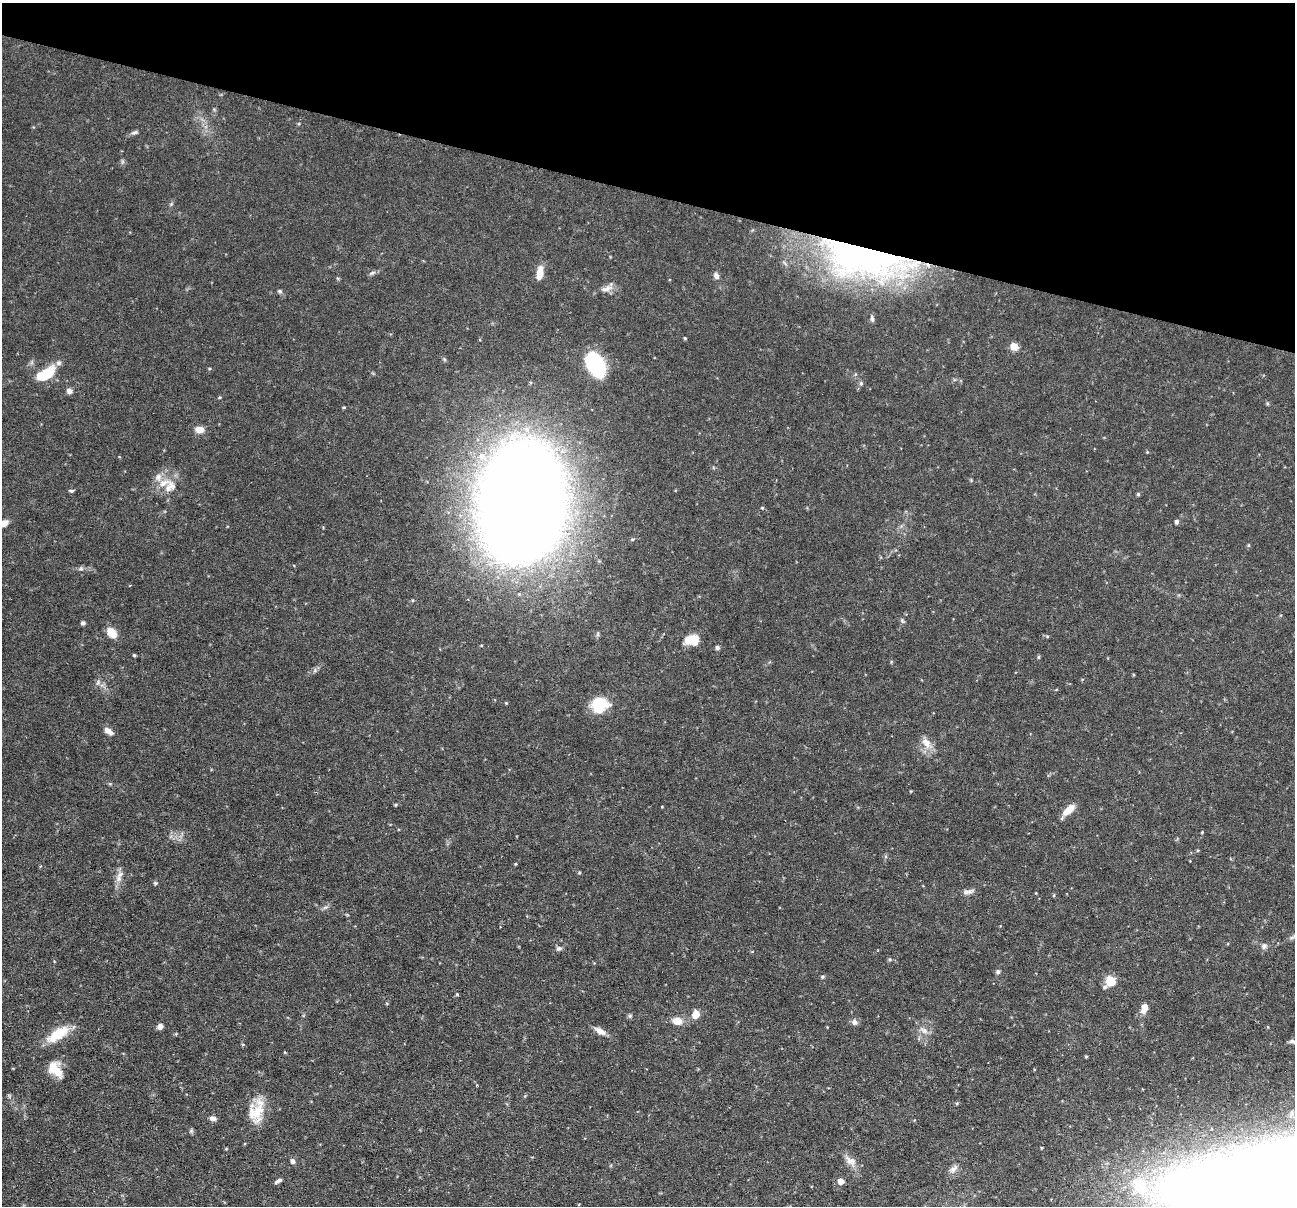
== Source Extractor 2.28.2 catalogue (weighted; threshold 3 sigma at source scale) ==
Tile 2 of 4 x 4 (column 2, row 1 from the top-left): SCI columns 1294-2586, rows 3861-5064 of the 5173 x 5188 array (HDU 1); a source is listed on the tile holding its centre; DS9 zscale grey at full resolution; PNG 1297 x 1208 px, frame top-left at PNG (2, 3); no overlay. Shown black and unused: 16% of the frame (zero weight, under 3 of 6 exposures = <1% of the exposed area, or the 3 px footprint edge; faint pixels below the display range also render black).
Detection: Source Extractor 2.28.2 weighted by HDU 2 'WHT'; one run over the whole footprint, this tile lists its part. Background 0.0644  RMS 0.0042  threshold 0.0171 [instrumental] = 3 sigma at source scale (4.09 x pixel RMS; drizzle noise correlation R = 1.36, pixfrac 0.8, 0.05/0.05 arcsec/px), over >= 5 px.
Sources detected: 78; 1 inside a brighter object's white glare — not listed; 5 inside a brighter listed object's ellipse — not listed separately; the other 72 listed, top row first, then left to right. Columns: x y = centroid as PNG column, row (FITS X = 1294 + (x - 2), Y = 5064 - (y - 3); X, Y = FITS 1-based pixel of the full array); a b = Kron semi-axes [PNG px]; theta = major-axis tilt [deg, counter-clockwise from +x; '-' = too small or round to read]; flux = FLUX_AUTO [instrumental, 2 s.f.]
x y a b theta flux
134 133 10 4 6 0.84
171 204 5 5 - 0.49
850 252 95 57 -45 140
372 273 9 4 35 0.82
540 273 16 7 80 4.3
716 276 8 6 -60 1.5
606 289 18 7 14 2.6
279 291 6 5 - 0.72
685 338 4 3 - 0.39
1014 347 7 7 - 3.7
595 364 23 14 -58 36
45 374 22 10 32 13
861 383 6 5 - 0.68
69 391 7 6 - 1.5
344 407 4 3 - 0.41
199 430 11 8 -2 2.8
1147 452 4 4 - 0.32
158 477 11 9 75 2.5
170 486 19 14 52 5.6
71 491 6 4 -19 0.56
1138 494 4 4 - 0.49
522 503 101 71 84 690
1177 522 5 4 - 0.91
4 523 10 7 26 2.6
1248 545 5 3 - 0.4
81 569 7 4 0 0.76
902 620 6 4 -57 0.6
83 623 5 4 - 0.83
112 633 11 8 -46 5.3
1047 636 5 3 - 0.44
692 640 16 11 8 7.2
717 648 5 5 - 0.95
134 655 4 4 - 0.42
1038 657 5 4 - 0.46
98 683 9 3 69 0.68
599 705 16 14 21 14
108 731 12 6 -39 2.2
926 743 17 10 -54 4
1069 810 15 8 43 4.7
1202 832 4 3 - 0.3
1198 850 5 3 - 0.37
119 879 13 6 -87 2.5
155 883 5 4 - 0.53
966 892 11 7 3 1.5
1054 895 5 3 - 0.34
1264 946 8 7 - 1.3
559 949 7 6 - 1.1
890 959 5 5 - 0.51
998 972 6 6 - 0.78
822 977 5 3 - 0.43
1110 981 10 9 - 6.2
457 994 4 3 - 0.41
1144 1008 11 7 76 3.2
696 1014 8 7 - 4.1
630 1016 6 4 -72 0.56
677 1021 12 9 -5 3.6
854 1022 9 7 -75 1.3
160 1026 7 6 - 1.4
924 1030 12 7 -26 2.1
600 1031 15 6 -30 2.6
58 1034 33 12 33 9.3
1293 1041 11 6 2 1.4
243 1044 5 3 - 0.33
1086 1056 5 3 - 0.35
57 1072 19 12 -68 5.3
257 1112 40 13 76 9.6
213 1118 8 6 -10 1.4
293 1161 7 5 -65 0.97
850 1161 18 8 -38 2.9
954 1169 13 7 40 1.8
278 1181 10 4 31 0.96
841 1181 5 4 - 4.4
Overlapping masked pixels (flux is a lower limit): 1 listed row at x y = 850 252
Isophote crosses this tile's border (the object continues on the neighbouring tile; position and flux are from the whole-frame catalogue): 2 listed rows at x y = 4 523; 1293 1041